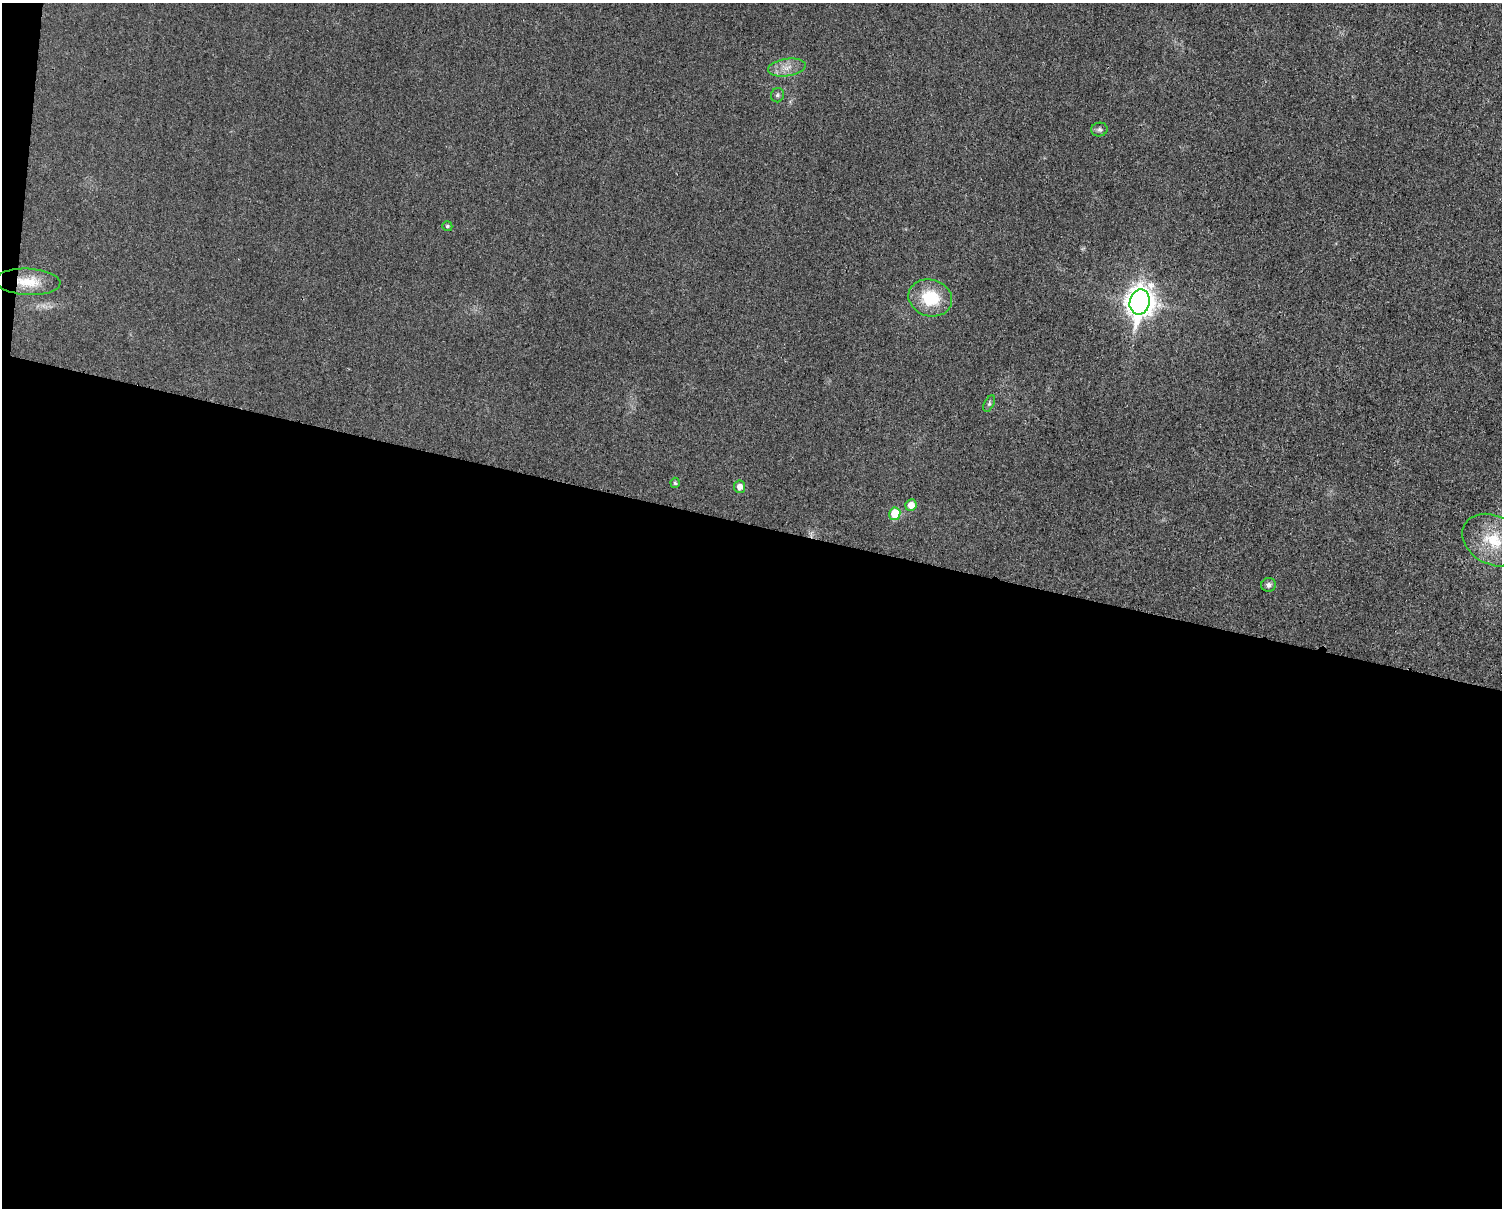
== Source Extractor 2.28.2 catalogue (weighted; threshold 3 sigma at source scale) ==
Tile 10 of 3 x 4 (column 1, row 4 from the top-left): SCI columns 247-1746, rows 10-1215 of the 4862 x 4841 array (HDU 1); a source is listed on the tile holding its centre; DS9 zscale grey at full resolution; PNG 1504 x 1210 px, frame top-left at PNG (2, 3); each listed source drawn as its Kron ellipse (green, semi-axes under 4 px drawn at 4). Shown black and unused: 57% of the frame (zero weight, under 3 of 4 exposures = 1% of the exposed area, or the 3 px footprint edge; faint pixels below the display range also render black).
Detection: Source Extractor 2.28.2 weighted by HDU 2 'WHT'; one run over the whole footprint, this tile lists its part. Background 0.029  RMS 0.0058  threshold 0.0262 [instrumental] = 3 sigma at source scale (4.5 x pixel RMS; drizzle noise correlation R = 1.50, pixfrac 1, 0.05/0.05 arcsec/px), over >= 5 px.
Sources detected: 14; all 14 listed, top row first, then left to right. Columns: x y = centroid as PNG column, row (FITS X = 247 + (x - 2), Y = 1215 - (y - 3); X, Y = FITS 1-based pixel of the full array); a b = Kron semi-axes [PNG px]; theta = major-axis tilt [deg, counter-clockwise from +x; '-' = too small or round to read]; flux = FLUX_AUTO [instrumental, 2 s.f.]
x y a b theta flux
787 67 19 8 8 6.3
777 95 7 6 - 1.4
1099 130 8 7 - 1.5
447 226 5 4 - 1.1
28 282 32 13 -3 14
930 298 22 18 -17 25
1140 302 13 10 79 680
989 404 9 5 63 1.3
675 483 5 4 - 1
739 487 6 5 - 4
911 505 6 5 - 5.3
895 514 6 5 - 17
1493 540 32 24 -28 23
1268 585 7 7 - 2
Overlapping masked pixels (flux is a lower limit): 1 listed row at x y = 28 282